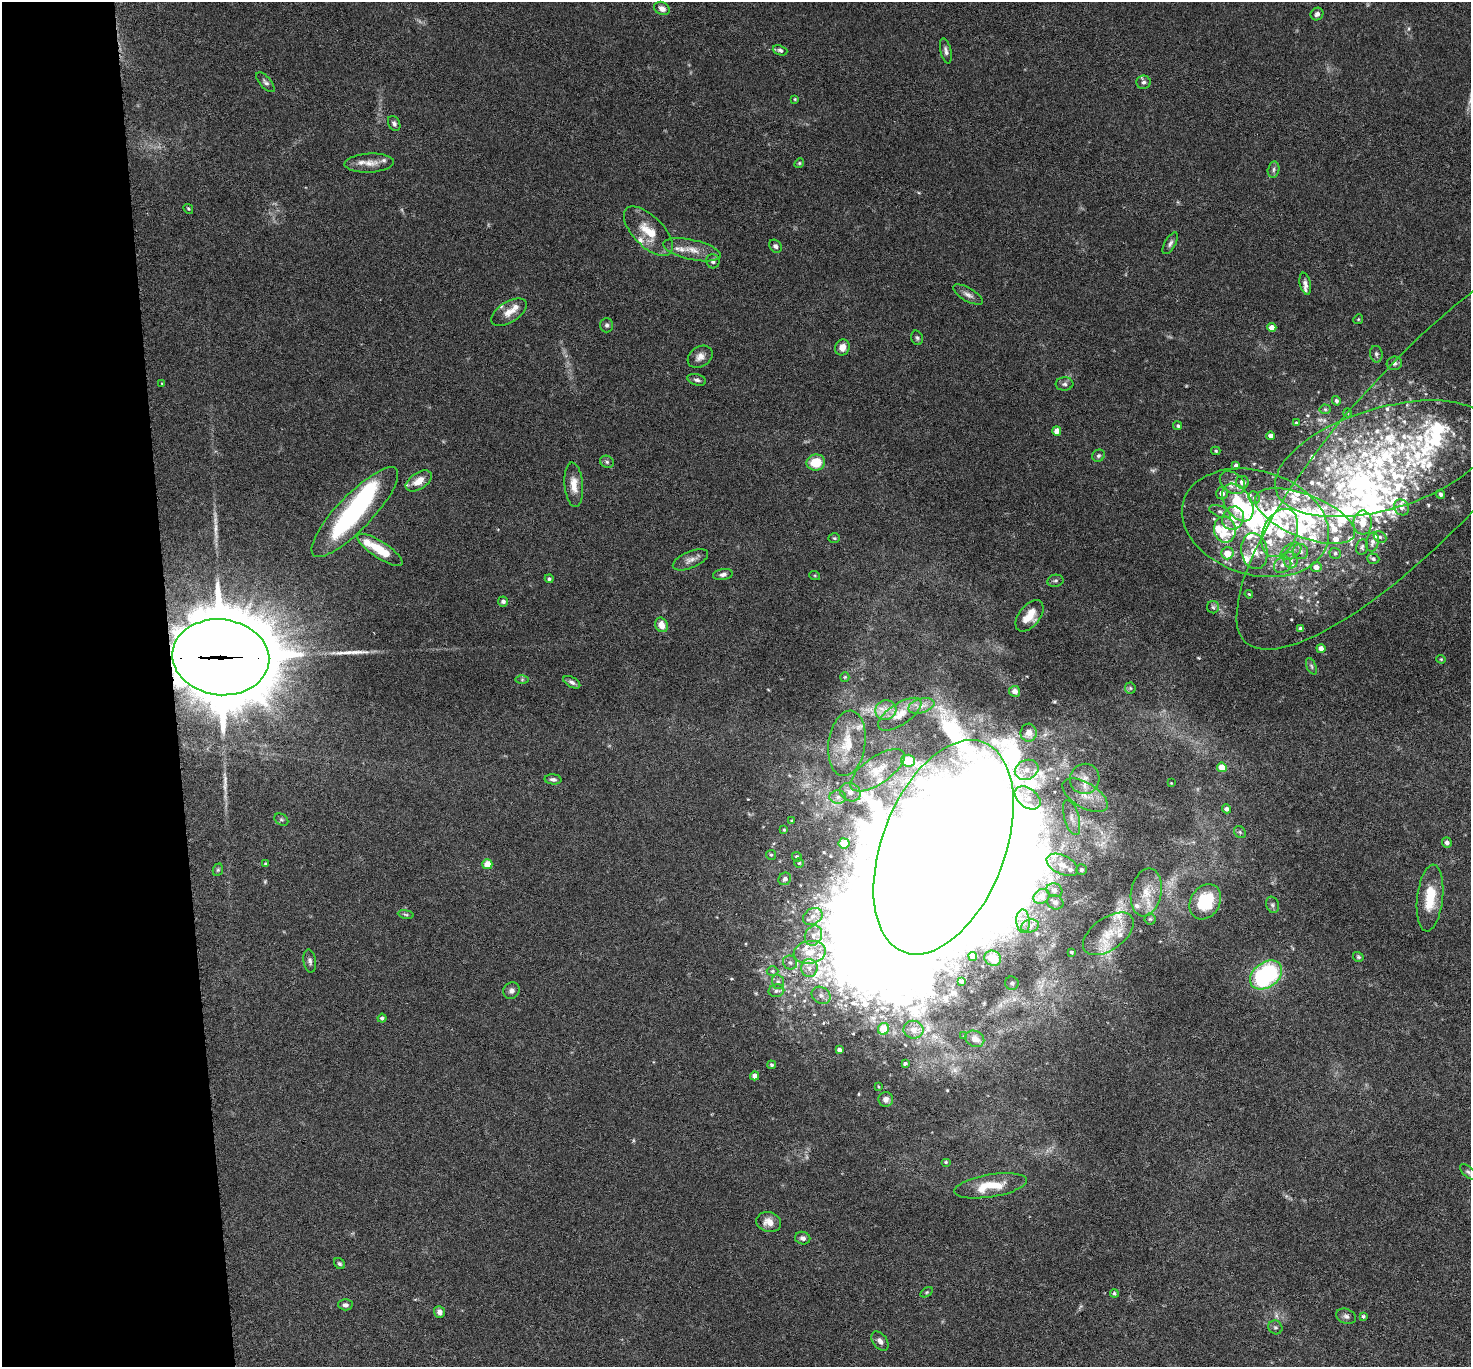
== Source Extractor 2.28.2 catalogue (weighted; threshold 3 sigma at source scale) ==
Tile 4 of 3 x 3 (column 1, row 2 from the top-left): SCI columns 5-1473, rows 1530-2894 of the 4415 x 4386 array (HDU 1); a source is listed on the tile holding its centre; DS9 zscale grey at full resolution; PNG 1473 x 1369 px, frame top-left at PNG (2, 2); each listed source drawn as its Kron ellipse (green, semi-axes under 4 px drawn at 4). Shown black and unused: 12% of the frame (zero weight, under 3 of 6 exposures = <1% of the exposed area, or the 3 px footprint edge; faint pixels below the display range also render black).
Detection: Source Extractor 2.28.2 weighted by HDU 2 'WHT'; one run over the whole footprint, this tile lists its part. Background 0.0464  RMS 0.0023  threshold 0.00947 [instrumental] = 3 sigma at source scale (4.09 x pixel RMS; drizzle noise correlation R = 1.36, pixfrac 0.8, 0.05/0.05 arcsec/px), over >= 5 px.
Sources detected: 252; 4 too faint to see at this stretch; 7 inside a brighter object's white glare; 3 long thin detections or spike segments (spike, bleed or trail) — neither listed nor drawn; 53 inside a brighter listed object's ellipse — not listed separately; the other 185 listed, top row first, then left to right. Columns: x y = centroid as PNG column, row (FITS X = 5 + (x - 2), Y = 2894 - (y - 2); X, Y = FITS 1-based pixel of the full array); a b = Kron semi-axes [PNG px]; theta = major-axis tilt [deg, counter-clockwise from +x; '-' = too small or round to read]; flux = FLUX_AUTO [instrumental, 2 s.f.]
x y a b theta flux
662 8 8 6 -29 1.3
1317 14 7 6 - 0.69
780 50 7 5 -20 0.48
946 51 13 5 -77 0.75
265 82 12 5 -48 0.66
1144 82 7 6 - 0.65
795 99 4 3 - 0.2
394 123 8 5 -61 0.57
369 163 25 9 3 2.6
799 163 5 4 - 0.27
1273 169 8 5 76 0.57
188 209 5 4 - 0.26
648 231 31 15 -46 5.5
1170 243 12 5 61 0.69
775 246 7 5 -48 0.59
692 250 29 10 -12 3.4
713 261 7 6 - 0.65
1305 284 11 5 -78 0.91
968 295 17 6 -30 1.1
509 312 20 10 32 2.3
1358 319 5 4 - 0.25
607 325 7 6 - 0.5
1272 327 4 4 - 2.5
917 338 7 5 -72 0.46
842 347 8 7 - 1.8
1376 354 8 6 -79 0.54
700 357 13 10 33 1.5
1394 363 7 6 - 0.63
697 380 9 5 -15 0.63
162 383 3 3 - 0.2
1064 384 9 6 5 0.66
1336 401 5 4 - 0.49
1325 409 5 5 - 0.3
1348 413 4 3 - 0.16
1296 423 3 2 - 0.22
1178 426 4 4 - 0.35
1057 431 5 4 - 1.8
1271 436 4 4 - 1.2
1428 442 271 80 48 110
1216 451 4 3 - 0.28
1098 456 6 6 - 0.48
1384 459 112 50 17 67
607 462 7 6 - 0.47
816 462 9 8 - 4.8
1236 465 4 3 - 0.58
419 481 15 8 33 2.8
1242 482 6 6 - 1.8
1232 483 14 9 -35 1.7
574 485 22 9 -85 2.6
1222 493 6 6 - 1.5
1441 494 4 4 - 0.63
1254 498 6 5 - 0.48
1238 503 21 13 -57 10
1402 507 8 7 - 1
355 512 60 17 46 34
1220 512 11 5 -22 0.75
1305 516 53 21 -22 23
1233 518 12 10 58 3.5
1255 523 75 52 -17 49
1363 523 12 9 -89 2.6
1225 530 13 11 -80 3.1
1280 533 25 17 67 9.3
1380 537 7 5 -28 0.45
834 538 6 4 -2 0.3
1372 542 10 6 77 0.86
1362 547 8 6 77 0.46
380 550 26 8 -33 6.2
1254 551 18 13 -81 4
1291 551 11 7 33 1.2
1300 552 8 7 - 0.86
1227 553 6 6 - 3.4
1335 553 6 5 - 0.44
1373 559 6 5 - 0.43
690 560 19 8 23 1.4
1291 560 8 7 - 0.92
1283 565 9 7 40 1.2
1316 567 5 5 - 1.4
723 575 10 5 9 0.74
815 576 5 3 - 0.22
549 579 4 4 - 0.47
1055 581 8 6 11 0.48
1249 594 4 3 - 0.21
503 601 5 5 - 0.5
1213 607 6 6 - 0.52
1030 616 18 10 52 3.5
661 625 7 6 - 2
1300 628 4 3 - 0.45
1321 648 4 4 - 1.4
221 657 48 38 -7 3300
1441 659 4 4 - 0.24
1311 666 9 4 -67 0.51
845 677 5 4 - 0.23
522 680 6 4 0 0.34
572 682 9 5 -30 0.7
1130 688 5 5 - 0.34
1015 691 5 5 - 1.4
921 706 13 7 16 1.4
886 710 10 9 - 1.7
900 714 25 10 34 3
1029 733 9 8 - 2.1
847 743 33 18 82 6.7
908 761 7 6 - 4.3
1222 767 5 5 - 3.9
877 770 32 13 35 4.8
1027 770 12 9 22 2.1
553 779 8 5 -4 0.62
1085 779 15 14 - 3
1171 783 2 2 - 0.13
850 792 11 9 -27 1.7
1085 795 25 12 -31 4.3
838 797 8 7 - 0.97
1028 798 14 9 -38 2.4
1226 809 4 4 - 0.84
1072 817 18 7 -74 1.6
281 820 7 5 -32 0.39
792 820 4 3 - 0.16
784 830 4 3 - 0.24
1240 832 6 5 - 0.39
844 843 5 5 - 4.3
1447 843 5 5 - 0.69
943 847 112 61 69 2800
771 855 5 5 - 0.33
797 857 5 4 - 0.37
799 863 4 4 - 0.28
265 864 4 4 - 0.25
487 864 5 5 - 3.9
1062 865 17 9 -26 2.2
218 870 6 5 - 0.33
1081 870 5 5 - 0.49
785 879 7 6 - 0.88
1054 890 8 6 -24 1
1146 892 24 15 79 4.8
1041 896 8 7 - 2.1
1430 898 33 13 84 6.5
1055 902 8 7 - 0.66
1205 902 19 14 59 11
1272 905 8 6 -73 0.54
406 914 8 4 -9 0.36
813 916 10 8 32 1.3
1150 919 5 5 - 0.36
1023 921 12 7 -87 1.3
1030 926 9 6 16 0.8
1108 934 29 16 35 5.7
813 936 10 8 65 1.3
810 952 16 11 10 3.5
1071 952 3 3 - 0.29
973 956 4 4 - 1.4
1358 957 5 4 - 0.31
993 958 8 7 - 3.2
310 961 11 6 -81 0.71
790 962 7 6 - 0.68
809 968 9 8 - 1.4
772 971 6 5 - 0.38
1266 975 17 12 36 30
778 982 7 6 - 0.56
962 982 3 3 - 0.33
1012 983 7 6 - 0.61
511 991 9 8 - 0.84
776 991 8 6 13 0.66
821 995 10 8 -33 1.2
382 1018 4 4 - 0.56
883 1029 6 5 - 5
913 1030 10 9 - 1.8
964 1036 4 4 - 0.18
975 1039 10 7 -25 1.5
839 1050 4 4 - 0.7
905 1063 4 3 - 0.5
772 1065 4 4 - 0.44
755 1076 4 4 - 1.2
878 1086 3 2 - 0.17
886 1099 7 7 - 0.8
946 1162 5 4 - 0.28
1468 1172 10 5 -42 0.53
991 1186 37 11 9 6
769 1222 12 10 -14 2
803 1238 7 6 - 0.76
339 1264 6 5 - 0.41
927 1292 7 4 32 0.29
1114 1293 4 4 - 0.37
345 1305 7 5 -2 0.69
439 1312 6 5 - 1
1346 1316 10 7 -20 0.81
1363 1316 3 3 - 0.94
1275 1327 7 6 - 0.49
880 1341 11 7 -53 0.99
Overlapping masked pixels (flux is a lower limit): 1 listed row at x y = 221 657